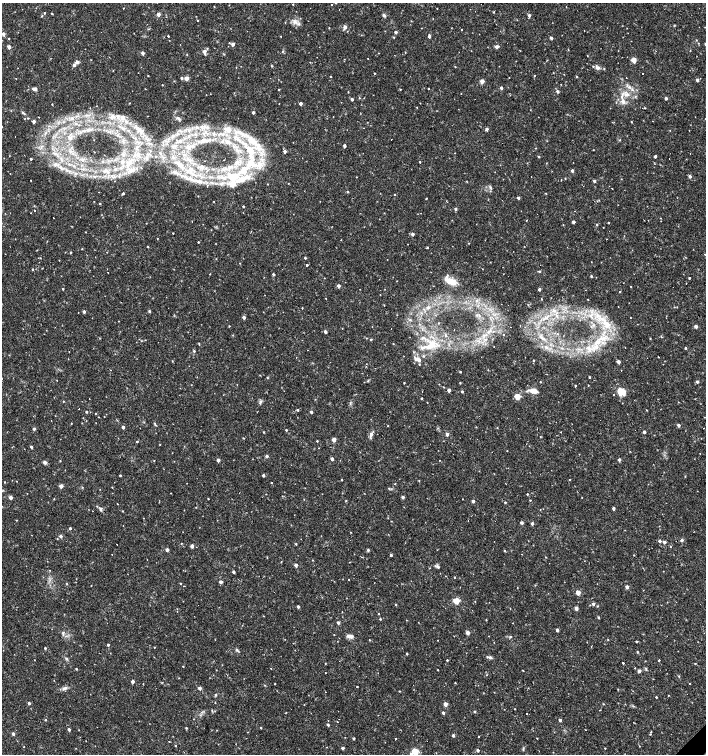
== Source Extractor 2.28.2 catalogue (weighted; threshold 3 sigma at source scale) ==
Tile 6 of 4 x 4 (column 2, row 2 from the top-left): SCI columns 1620-3027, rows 3008-4510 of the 5991 x 6017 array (HDU 1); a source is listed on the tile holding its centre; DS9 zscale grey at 2 x 2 block average (1 PNG px = mean of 2 x 2 image px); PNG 708 x 756 px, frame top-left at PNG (2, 3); no overlay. Shown black and unused: <1% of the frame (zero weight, under 2 of 3 exposures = <1% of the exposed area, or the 3 px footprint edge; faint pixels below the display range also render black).
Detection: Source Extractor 2.28.2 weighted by HDU 2 'WHT'; one run over the whole footprint, this tile lists its part. Background 0.0173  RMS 0.0019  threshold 0.00854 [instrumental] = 3 sigma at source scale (4.5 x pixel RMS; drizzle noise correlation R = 1.50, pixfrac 1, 0.0396/0.0396 arcsec/px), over >= 5 px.
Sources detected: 456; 30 cosmic-ray / hot-pixel residue — not listed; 18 inside a brighter listed object's ellipse — not listed separately; the other 408 listed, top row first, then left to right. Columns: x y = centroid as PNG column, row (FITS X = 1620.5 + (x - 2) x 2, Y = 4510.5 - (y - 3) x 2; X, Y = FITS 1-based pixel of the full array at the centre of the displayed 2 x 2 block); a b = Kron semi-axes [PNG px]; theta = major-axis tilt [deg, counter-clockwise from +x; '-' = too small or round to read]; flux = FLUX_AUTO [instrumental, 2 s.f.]
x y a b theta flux
293 4 2 2 - 0.21
331 4 2 2 - 0.36
214 6 2 2 - 0.19
123 8 2 2 - 0.18
494 12 2 2 - 0.33
44 13 2 2 - 0.4
52 14 3 2 - 0.24
158 14 2 2 - 2.7
384 15 5 3 - 0.67
529 15 3 2 - 1.4
42 16 3 2 - 0.43
197 20 2 2 - 0.23
285 22 2 2 - 0.18
295 22 6 5 - 1.8
345 27 5 4 - 1.3
329 28 2 2 - 0.25
421 28 2 2 - 0.16
462 30 2 2 - 0.9
385 31 2 2 - 0.16
396 32 2 2 - 1.4
3 34 3 2 - 2.1
168 36 2 2 - 0.61
281 36 2 2 - 0.19
429 36 2 2 - 1.5
394 37 2 2 - 0.26
9 38 2 2 - 0.21
551 38 2 2 - 1.6
233 44 3 2 - 2
9 47 2 2 - 2.7
496 47 3 2 - 2.6
207 48 3 2 - 0.27
204 52 5 3 - 1.7
143 53 2 2 - 1.8
187 54 3 2 - 0.18
587 55 2 2 - 1.2
344 59 2 2 - 0.14
634 60 3 2 - 7.3
77 62 5 4 - 0.97
74 65 4 3 - 1.1
272 66 3 2 - 0.3
236 67 3 2 - 0.16
455 67 2 2 - 0.24
597 67 7 5 -37 1.6
604 69 3 2 - 0.29
113 70 2 2 - 0.19
374 73 2 2 - 0.33
643 74 2 2 - 0.66
148 75 2 2 - 0.22
534 75 2 2 - 0.27
331 76 2 2 - 0.21
577 76 2 2 - 0.51
181 78 3 2 - 0.86
186 78 2 2 - 5.5
509 78 2 2 - 0.17
697 80 2 2 - 1.5
482 81 2 2 - 4.7
162 85 2 2 - 0.21
629 87 6 4 -56 1.3
428 88 2 2 - 0.26
501 88 2 2 - 1.7
35 89 4 3 - 1.6
400 89 2 2 - 0.27
278 90 2 2 - 2.9
557 91 2 2 - 1.4
348 92 2 2 - 0.24
626 95 7 4 -15 1.8
622 96 11 4 86 2.4
359 98 2 2 - 0.3
666 98 2 2 - 1.4
352 99 2 2 - 1.3
301 103 2 2 - 1.9
52 104 2 2 - 0.26
645 108 3 2 - 0.24
253 112 2 2 - 1.4
23 113 6 3 -26 0.57
39 117 2 2 - 0.19
113 117 7 4 -4 1.5
123 117 3 3 - 2.3
28 118 3 2 - 0.31
178 118 6 3 -37 0.66
34 121 3 2 - 1.6
653 121 2 2 - 0.29
631 122 2 2 - 0.24
76 124 3 3 - 0.42
2 127 2 2 - 0.18
208 128 4 3 - 0.67
364 128 2 2 - 0.64
228 129 9 6 0 3.1
487 129 3 2 - 1.4
142 131 4 3 - 0.63
207 134 3 2 - 0.31
189 136 3 2 - 0.38
167 144 3 2 - 0.27
344 146 2 2 - 1.4
251 151 25 12 -84 20
285 151 3 2 - 1.7
55 153 5 2 - 0.74
455 153 2 2 - 0.13
156 156 3 2 - 0.27
538 156 3 2 - 0.38
655 156 2 2 - 1.4
31 159 2 2 - 0.61
82 159 3 2 - 0.34
62 160 4 3 - 0.81
224 160 2 2 - 0.58
122 162 3 3 - 1.7
420 162 2 2 - 0.36
129 163 6 2 -27 0.8
177 163 7 3 0 1.2
55 165 6 5 - 1.7
190 169 4 4 - 2.2
244 170 25 12 40 22
572 171 2 2 - 1.5
108 172 4 4 - 0.89
177 173 3 3 - 0.6
690 176 2 2 - 1.5
356 177 2 2 - 0.16
531 177 2 2 - 0.25
31 180 2 2 - 0.61
594 181 3 3 - 0.92
200 182 5 2 - 0.81
288 183 2 2 - 0.17
207 186 3 2 - 0.22
490 187 5 4 - 0.79
348 192 3 2 - 0.29
123 193 2 2 - 1.4
546 193 3 2 - 0.25
394 194 2 2 - 0.34
426 198 2 2 - 0.26
518 198 2 2 - 1.1
100 203 2 2 - 0.44
243 206 2 2 - 0.54
455 209 3 2 - 0.82
35 210 2 2 - 0.37
575 211 2 2 - 0.14
30 213 2 2 - 0.41
661 218 2 2 - 0.18
526 220 2 2 - 0.18
573 222 2 2 - 1.8
146 223 2 2 - 0.17
609 223 2 2 - 0.26
597 224 3 2 - 0.35
86 232 2 2 - 0.2
173 233 2 2 - 0.28
412 234 3 2 - 1.5
157 238 2 2 - 0.23
198 242 2 2 - 0.35
148 246 3 2 - 0.27
427 247 2 2 - 0.41
82 249 2 2 - 0.26
70 252 2 2 - 0.44
705 254 2 2 - 0.17
305 258 2 2 - 0.48
307 265 2 2 - 1.4
32 269 2 2 - 0.41
539 271 3 3 - 0.42
273 274 2 2 - 0.83
591 276 2 2 - 0.54
324 278 2 2 - 0.14
689 278 2 2 - 0.6
451 281 13 5 -24 5.3
338 286 2 2 - 2.1
631 286 2 2 - 0.2
63 289 2 2 - 0.51
539 289 2 2 - 1.4
620 291 2 2 - 0.3
326 298 2 2 - 0.2
541 299 3 2 - 0.25
588 299 2 2 - 0.27
384 305 2 2 - 0.19
302 308 2 2 - 0.27
149 311 2 2 - 0.82
84 312 2 2 - 1.4
557 316 5 3 - 0.91
244 317 2 2 - 1.9
630 317 2 2 - 0.16
410 320 4 3 - 0.59
591 322 3 2 - 0.33
606 324 16 7 -56 8.3
229 326 2 2 - 0.27
696 326 3 2 - 1.8
325 331 2 2 - 1.6
485 335 5 2 - 0.67
661 336 4 2 - 0.22
366 338 2 2 - 0.23
650 338 3 2 - 0.23
371 339 2 2 - 0.51
597 342 19 7 38 9.1
199 344 3 2 - 0.26
430 346 21 8 33 9.5
546 347 5 3 - 0.8
685 348 2 2 - 0.59
194 351 3 3 - 0.47
659 357 2 2 - 0.2
419 360 3 3 - 1.7
533 360 2 2 - 0.42
618 362 2 2 - 2.3
419 364 2 2 - 0.28
460 372 2 2 - 0.35
589 377 2 2 - 0.37
267 378 3 3 - 0.3
368 381 3 3 - 0.36
540 382 2 2 - 0.3
697 382 2 2 - 1.3
404 383 2 2 - 0.32
460 383 2 2 - 0.34
191 385 2 2 - 0.14
588 385 2 2 - 0.22
575 386 2 2 - 0.41
443 387 2 2 - 0.27
449 390 2 2 - 2.4
462 391 2 2 - 0.95
532 391 6 5 - 3.1
620 392 12 6 -42 3.2
517 396 3 3 - 11
421 398 2 2 - 0.43
89 399 2 2 - 0.46
63 401 2 2 - 0.26
261 401 4 3 - 0.74
678 402 2 2 - 0.15
79 408 2 2 - 1.1
297 410 3 2 - 0.5
646 410 2 2 - 0.23
86 412 2 2 - 0.66
311 412 2 2 - 1.4
95 413 2 2 - 0.24
104 417 2 2 - 0.15
71 423 2 2 - 0.23
155 424 5 2 - 0.44
679 425 2 2 - 1.6
388 426 2 2 - 0.23
123 427 2 2 - 1.5
497 427 2 2 - 0.19
703 428 2 2 - 0.62
34 429 2 2 - 1.3
286 430 2 2 - 0.46
264 432 2 2 - 0.29
560 432 2 2 - 0.73
644 432 2 2 - 1.6
447 434 3 2 - 1.5
371 435 7 4 73 1.6
243 438 2 2 - 0.25
477 439 2 2 - 0.46
334 440 2 2 - 3.9
137 441 2 2 - 0.43
317 441 2 2 - 0.33
160 445 2 2 - 0.17
31 447 2 2 - 1.3
507 451 2 2 - 0.15
267 456 3 2 - 1.3
332 459 2 2 - 2.1
619 459 2 2 - 1.3
218 460 2 2 - 1.9
439 460 2 2 - 0.16
60 461 3 2 - 0.2
154 461 2 2 - 0.24
45 462 2 2 - 2.9
120 475 2 2 - 0.44
263 475 2 2 - 1.3
685 476 3 2 - 0.22
570 479 2 2 - 0.29
341 480 2 2 - 0.3
419 480 2 2 - 0.27
4 482 2 2 - 0.27
271 482 2 2 - 0.49
395 483 3 2 - 0.19
61 486 2 2 - 3.6
389 488 3 3 - 0.46
527 494 2 2 - 0.42
11 497 2 2 - 2.8
403 497 2 2 - 1.7
54 499 2 2 - 0.25
208 499 2 2 - 0.3
462 499 2 2 - 0.16
530 500 2 2 - 0.64
346 501 3 2 - 0.25
473 501 2 2 - 1.9
505 502 3 2 - 0.43
117 504 2 2 - 0.19
196 507 2 2 - 0.2
613 508 2 2 - 1.4
100 509 6 3 -86 0.79
122 511 2 2 - 0.22
16 520 3 2 - 0.2
391 521 3 2 - 0.19
521 522 2 2 - 1.4
532 523 3 3 - 1.2
70 528 2 2 - 0.92
60 536 3 3 - 1.3
57 539 2 2 - 0.22
682 540 3 3 - 0.99
659 541 2 2 - 1.3
664 542 2 2 - 1.8
181 543 3 2 - 0.22
296 544 3 2 - 0.34
192 546 2 2 - 2.5
670 547 3 2 - 0.28
167 550 2 2 - 2
368 550 4 3 - 0.48
504 551 2 2 - 0.3
521 554 2 2 - 1.2
391 555 2 2 - 0.73
634 555 2 2 - 0.18
267 557 3 2 - 0.22
546 557 2 2 - 0.24
281 562 3 2 - 0.24
296 565 2 2 - 2.3
438 567 6 3 -43 0.91
50 570 3 2 - 0.17
233 572 2 2 - 1.5
454 577 2 2 - 0.3
348 580 2 2 - 0.19
220 582 3 2 - 1.7
180 583 2 2 - 0.29
184 586 2 2 - 0.85
627 587 3 2 - 1.9
578 593 3 2 - 6.8
456 601 3 3 - 12
475 601 2 2 - 0.17
395 604 2 2 - 0.32
593 604 3 3 - 1.1
298 606 2 2 - 1.3
598 606 3 2 - 0.25
576 608 2 2 - 3
342 612 2 2 - 0.24
379 613 2 2 - 0.34
598 617 2 2 - 0.67
380 619 2 2 - 0.36
486 620 3 2 - 0.22
338 623 2 2 - 1.4
513 623 2 2 - 0.15
557 630 2 2 - 1.4
63 633 6 3 90 0.88
467 633 2 2 - 4
334 635 3 2 - 0.17
350 636 9 4 -18 1.6
667 636 2 2 - 0.17
510 637 5 2 - 0.4
608 639 2 2 - 0.24
369 640 2 2 - 0.18
438 640 2 2 - 0.15
636 642 2 2 - 0.39
108 645 2 2 - 0.96
154 647 2 2 - 0.23
45 648 2 2 - 0.7
237 649 5 3 - 0.6
637 652 3 2 - 0.35
407 654 2 2 - 0.44
490 657 6 4 -4 0.89
66 658 5 3 - 0.64
447 660 2 2 - 0.4
659 660 2 2 - 6
623 663 2 2 - 1.4
695 663 2 2 - 0.32
325 664 3 2 - 0.19
183 666 2 2 - 0.23
76 669 2 2 - 0.4
438 670 2 2 - 0.2
639 671 3 3 - 1
487 675 2 2 - 0.2
132 681 2 2 - 1.8
455 683 3 2 - 0.22
143 684 2 2 - 0.19
275 684 2 2 - 0.2
690 684 2 2 - 2.8
265 685 3 2 - 0.24
357 687 2 2 - 0.4
65 688 8 4 19 1.4
200 688 3 2 - 1.9
399 691 2 2 - 0.23
216 695 3 3 - 0.48
668 695 2 2 - 0.34
656 697 2 2 - 0.45
215 702 3 2 - 0.17
29 703 2 2 - 1.4
304 704 3 2 - 0.17
445 704 2 2 - 4.4
603 704 3 2 - 0.23
515 709 2 2 - 0.22
212 710 4 2 - 0.39
286 712 2 2 - 0.2
474 712 2 2 - 0.62
443 713 2 2 - 1.3
526 714 2 2 - 2.4
45 720 2 2 - 0.36
560 720 2 2 - 1.5
337 722 2 2 - 0.82
328 724 3 2 - 0.83
261 727 3 2 - 0.31
186 728 3 3 - 0.39
69 729 2 2 - 1.3
13 734 3 2 - 1.7
650 734 3 2 - 0.3
453 735 2 2 - 1.4
478 736 2 2 - 0.35
353 738 2 2 - 0.81
537 738 2 2 - 0.2
395 739 2 2 - 0.74
175 746 2 2 - 0.29
639 746 2 2 - 0.15
24 747 2 2 - 0.15
327 747 2 2 - 0.15
343 748 2 2 - 1.3
605 748 2 2 - 0.31
523 749 5 2 - 0.42
478 750 2 2 - 1.3
415 751 3 3 - 16
411 754 3 3 - 1.4
Isophote crosses this tile's border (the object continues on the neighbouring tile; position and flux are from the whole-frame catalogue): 2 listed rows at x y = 2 127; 411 754
Diffuse or blended objects may show on this block-average render without a row.